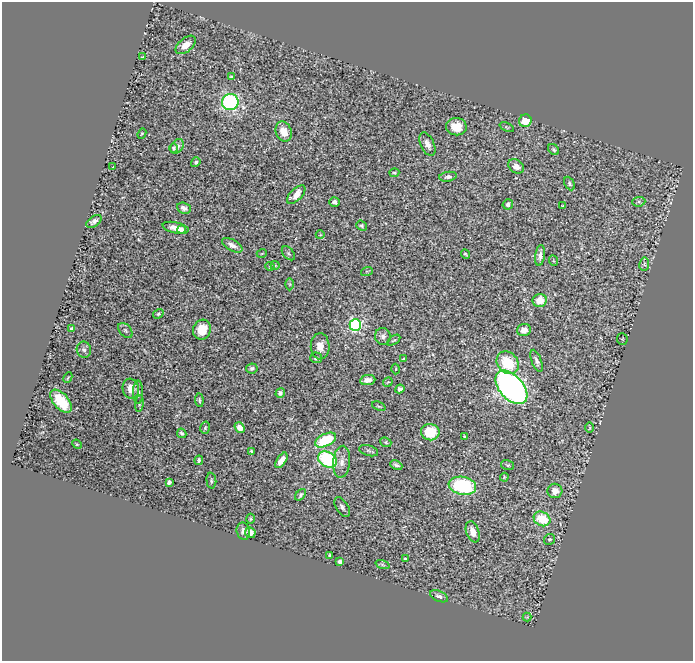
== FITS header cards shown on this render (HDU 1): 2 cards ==
NAXIS1  =                  691
NAXIS2  =                  659

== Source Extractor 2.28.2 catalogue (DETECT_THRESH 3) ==
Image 691 x 659 px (HDU 1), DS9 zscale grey, 1 PNG px = 1 image px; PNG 695 x 663 px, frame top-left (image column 1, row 659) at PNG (2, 2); each listed source drawn as its Kron ellipse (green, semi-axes under 4 px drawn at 4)
Background 0.573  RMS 0.023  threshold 0.0679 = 3 sigma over >= 5 px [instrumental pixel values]
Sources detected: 107; all 107 listed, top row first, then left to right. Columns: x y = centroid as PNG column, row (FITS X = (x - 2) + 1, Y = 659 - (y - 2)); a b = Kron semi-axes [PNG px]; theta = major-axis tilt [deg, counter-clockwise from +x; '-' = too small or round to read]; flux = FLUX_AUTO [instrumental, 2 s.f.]
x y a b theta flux
186 45 12 6 40 17
142 57 3 2 - 1.4
231 77 4 3 - 2.1
230 102 8 8 - 250
525 121 6 6 - 28
456 127 10 8 -8 26
507 127 7 4 -23 2.1
284 132 10 8 -67 19
142 134 5 4 - 1.8
427 144 12 6 -65 10
177 146 8 6 54 5.5
173 148 4 3 - 2.4
554 150 6 4 -46 2.7
196 162 5 4 - 2.7
113 166 3 2 - 1
516 166 8 6 -34 10
394 173 5 4 - 2.2
448 177 9 4 9 5
569 183 7 4 -63 2.8
296 195 11 6 46 17
335 202 5 4 - 6.1
639 202 6 4 5 2.8
508 204 5 5 - 5
563 206 3 2 - 1.2
184 208 7 5 -23 6
94 221 8 5 35 5.4
361 226 5 4 - 2.3
176 228 13 5 -13 15
182 230 4 3 - 2.8
320 235 4 3 - 1.2
232 245 11 5 -29 8.5
262 253 5 3 - 1.3
288 253 8 5 -49 3.4
465 254 5 3 - 2.2
540 255 10 5 82 8
554 261 5 3 - 1.4
644 264 6 5 - 2.4
275 265 4 4 - 1.6
270 266 4 4 - 1.6
367 271 6 4 18 1.8
290 284 6 4 -89 2.1
540 300 7 6 - 24
158 314 5 4 - 2.3
355 325 6 6 - 190
72 329 4 4 - 5
125 330 9 5 -46 3.4
202 330 10 8 71 30
524 330 7 6 - 12
383 336 8 8 - 6.1
622 339 5 5 - 1.8
394 340 7 3 34 2.3
320 346 13 9 -89 16
84 350 8 7 - 4.9
316 358 6 5 - 3.9
403 359 3 2 - 1.4
537 361 12 5 -69 6.6
508 363 12 10 -48 55
252 368 6 5 - 4.4
396 369 5 3 - 1.4
68 377 5 3 - 1.9
368 380 7 5 8 10
388 382 5 3 - 1.3
511 387 20 12 -48 790
131 389 10 8 -80 20
400 389 4 4 - 5.9
138 392 12 5 -90 3.6
280 393 5 4 - 7.5
199 400 7 4 -84 2.8
61 401 13 7 -50 50
139 403 8 3 83 2.2
379 406 7 3 -23 1.9
590 427 5 3 - 1.6
205 428 6 4 75 2.2
239 428 6 4 -53 11
430 432 9 8 - 46
182 433 5 4 - 3
464 436 3 2 - 1.2
326 440 11 6 27 84
386 442 6 4 -22 2.1
77 444 5 4 - 1.7
251 451 3 3 - 2.1
369 451 10 5 -15 3.9
199 460 5 3 - 2.5
281 460 9 4 56 12
327 460 10 7 -32 140
342 462 16 8 85 13
396 465 6 3 -25 4
508 465 7 5 -16 2.2
504 477 4 3 - 1.5
211 481 8 5 -87 3
169 482 4 4 - 5.4
462 486 14 9 -11 130
555 491 7 7 - 13
300 495 6 4 50 3.2
342 507 11 6 -58 5.2
251 519 5 4 - 1.9
542 519 9 7 -29 51
243 531 9 6 -76 6.5
250 532 5 5 - 12
473 532 11 6 -70 14
550 539 6 5 - 3.1
330 555 3 3 - 1.8
406 559 3 3 - 2.5
340 561 4 4 - 5.4
382 564 7 3 -19 1.9
439 596 9 5 -23 5.7
527 617 4 4 - 1.4